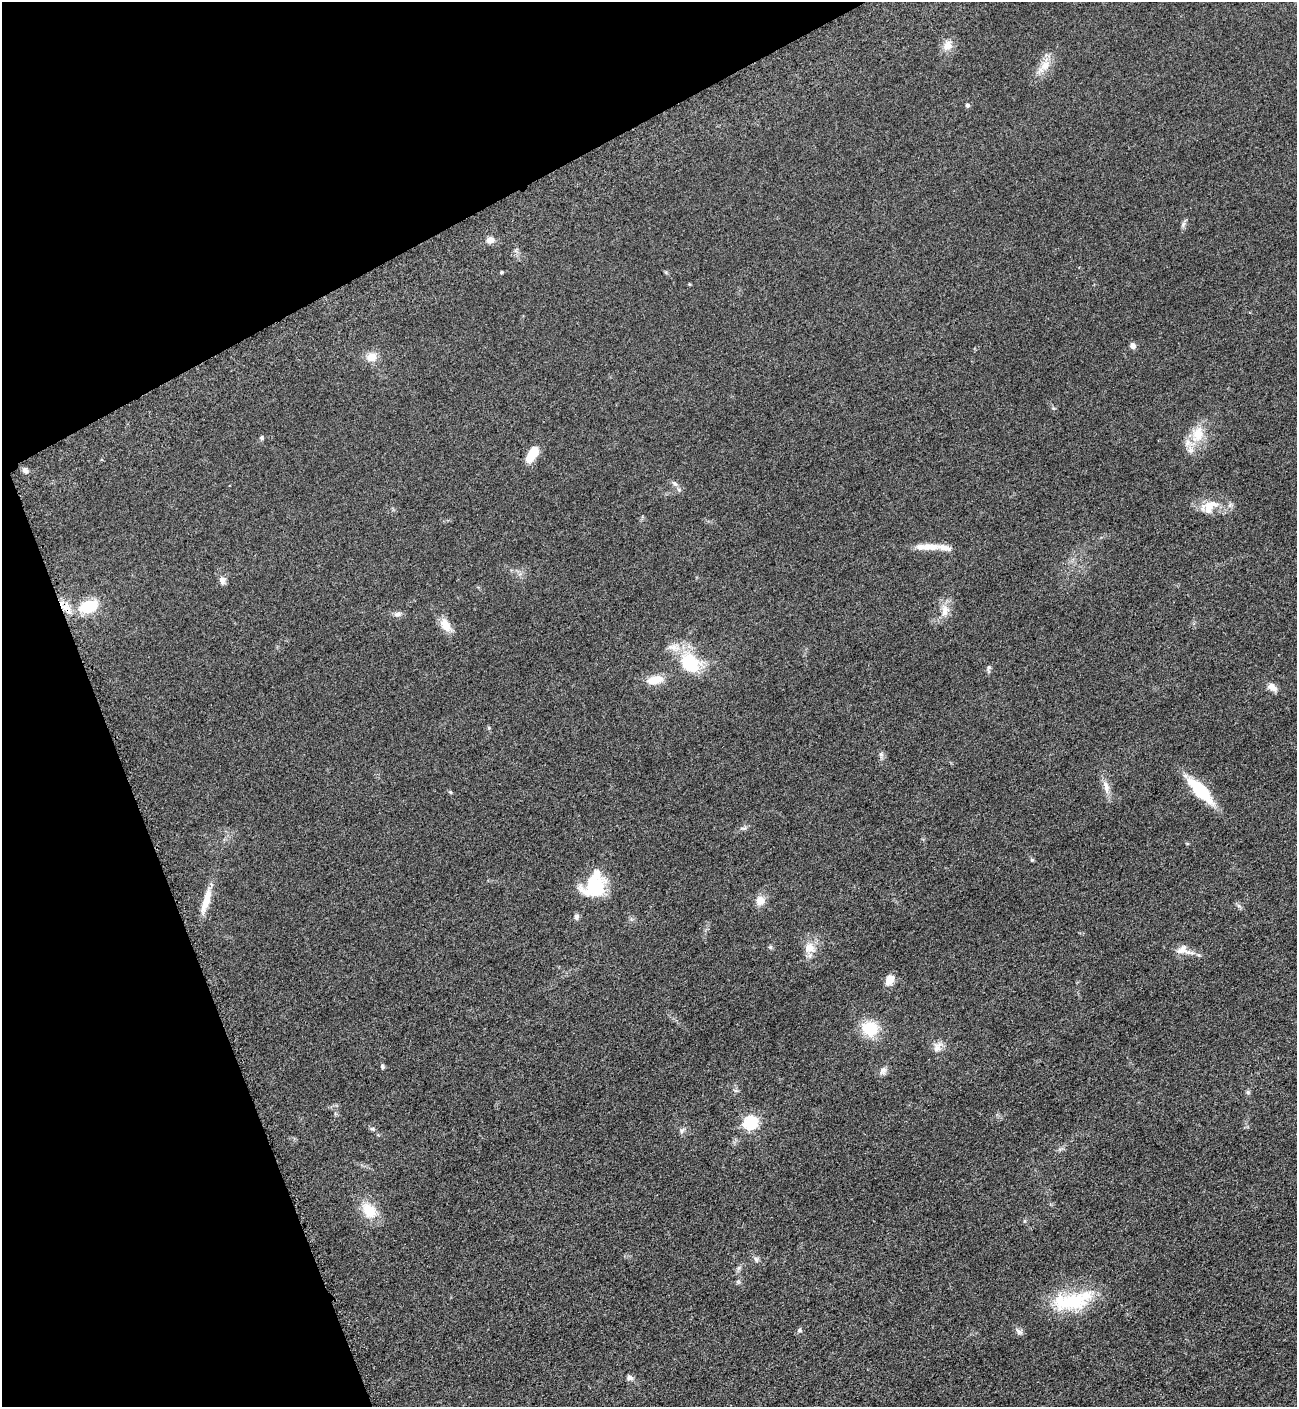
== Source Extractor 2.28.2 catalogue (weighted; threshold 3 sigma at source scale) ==
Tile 5 of 4 x 4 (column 1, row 2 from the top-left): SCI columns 299-1593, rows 2876-4280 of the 5669 x 5702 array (HDU 1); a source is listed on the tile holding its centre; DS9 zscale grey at full resolution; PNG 1299 x 1409 px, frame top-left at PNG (2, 2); no overlay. Shown black and unused: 21% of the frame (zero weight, under 3 of 5 exposures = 4% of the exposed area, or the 3 px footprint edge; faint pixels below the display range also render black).
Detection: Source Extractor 2.28.2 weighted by HDU 2 'WHT'; one run over the whole footprint, this tile lists its part. Background 0.0527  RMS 0.0062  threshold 0.0278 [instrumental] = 3 sigma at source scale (4.5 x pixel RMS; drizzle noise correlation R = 1.50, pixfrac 1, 0.05/0.05 arcsec/px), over >= 5 px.
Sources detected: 66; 1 inside a brighter object's white glare — not listed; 7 inside a brighter listed object's ellipse — not listed separately; the other 58 listed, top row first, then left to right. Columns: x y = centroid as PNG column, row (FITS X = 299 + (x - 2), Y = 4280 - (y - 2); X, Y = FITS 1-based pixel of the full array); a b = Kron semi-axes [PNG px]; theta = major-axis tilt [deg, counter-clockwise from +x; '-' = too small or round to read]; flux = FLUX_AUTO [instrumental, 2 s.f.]
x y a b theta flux
947 45 16 11 73 5.6
1045 66 24 11 47 8.4
967 105 5 5 - 1.6
1183 224 10 5 65 1.6
490 240 10 8 1 3.9
501 272 4 3 - 0.75
1133 346 7 6 - 2.6
372 357 12 11 - 7.3
1198 434 23 16 73 14
261 438 6 5 - 0.96
532 454 19 9 57 12
25 470 8 6 -42 1.8
675 484 10 4 -44 1.6
1209 507 27 16 27 12
931 547 20 9 -6 6.7
222 580 11 7 -73 2.9
88 606 20 12 18 24
67 609 16 8 -46 6.8
945 610 18 10 89 6.8
398 614 10 7 14 2.4
445 625 16 10 -54 8.4
690 663 30 22 -44 30
989 667 7 6 - 1.4
655 680 17 9 9 11
1272 687 12 8 -33 4.1
489 728 6 4 -47 0.73
881 754 9 6 -89 1.8
1106 787 19 8 -76 5.4
1200 791 31 11 -45 33
450 792 5 4 - 0.73
743 828 11 5 6 1.6
1032 860 5 5 - 0.86
595 885 25 20 37 36
206 901 39 8 74 11
760 901 11 10 - 6.2
576 917 8 6 89 1.9
770 947 6 6 - 1.1
810 948 18 15 -24 8.1
1182 949 16 10 33 4.7
890 979 12 8 58 7.3
870 1029 16 14 -19 23
937 1047 16 11 63 4.7
382 1066 6 5 - 1.1
883 1071 12 8 64 2.9
736 1091 6 4 -17 0.97
1248 1092 6 5 - 1.1
750 1122 7 6 - 94
372 1129 7 5 -29 1.1
682 1131 10 5 52 1.7
369 1211 18 13 -45 16
1025 1221 6 4 89 0.76
756 1259 8 6 -73 1.6
738 1268 7 4 71 1.3
738 1282 7 4 -18 0.88
1070 1301 48 22 2 39
799 1330 6 6 - 1.2
1019 1331 12 7 -37 2.2
630 1378 9 6 -14 2.1
Overlapping masked pixels (flux is a lower limit): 1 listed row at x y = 67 609
Unlisted compact peaks at least as high as the median listed source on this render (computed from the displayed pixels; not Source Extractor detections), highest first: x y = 1239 906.